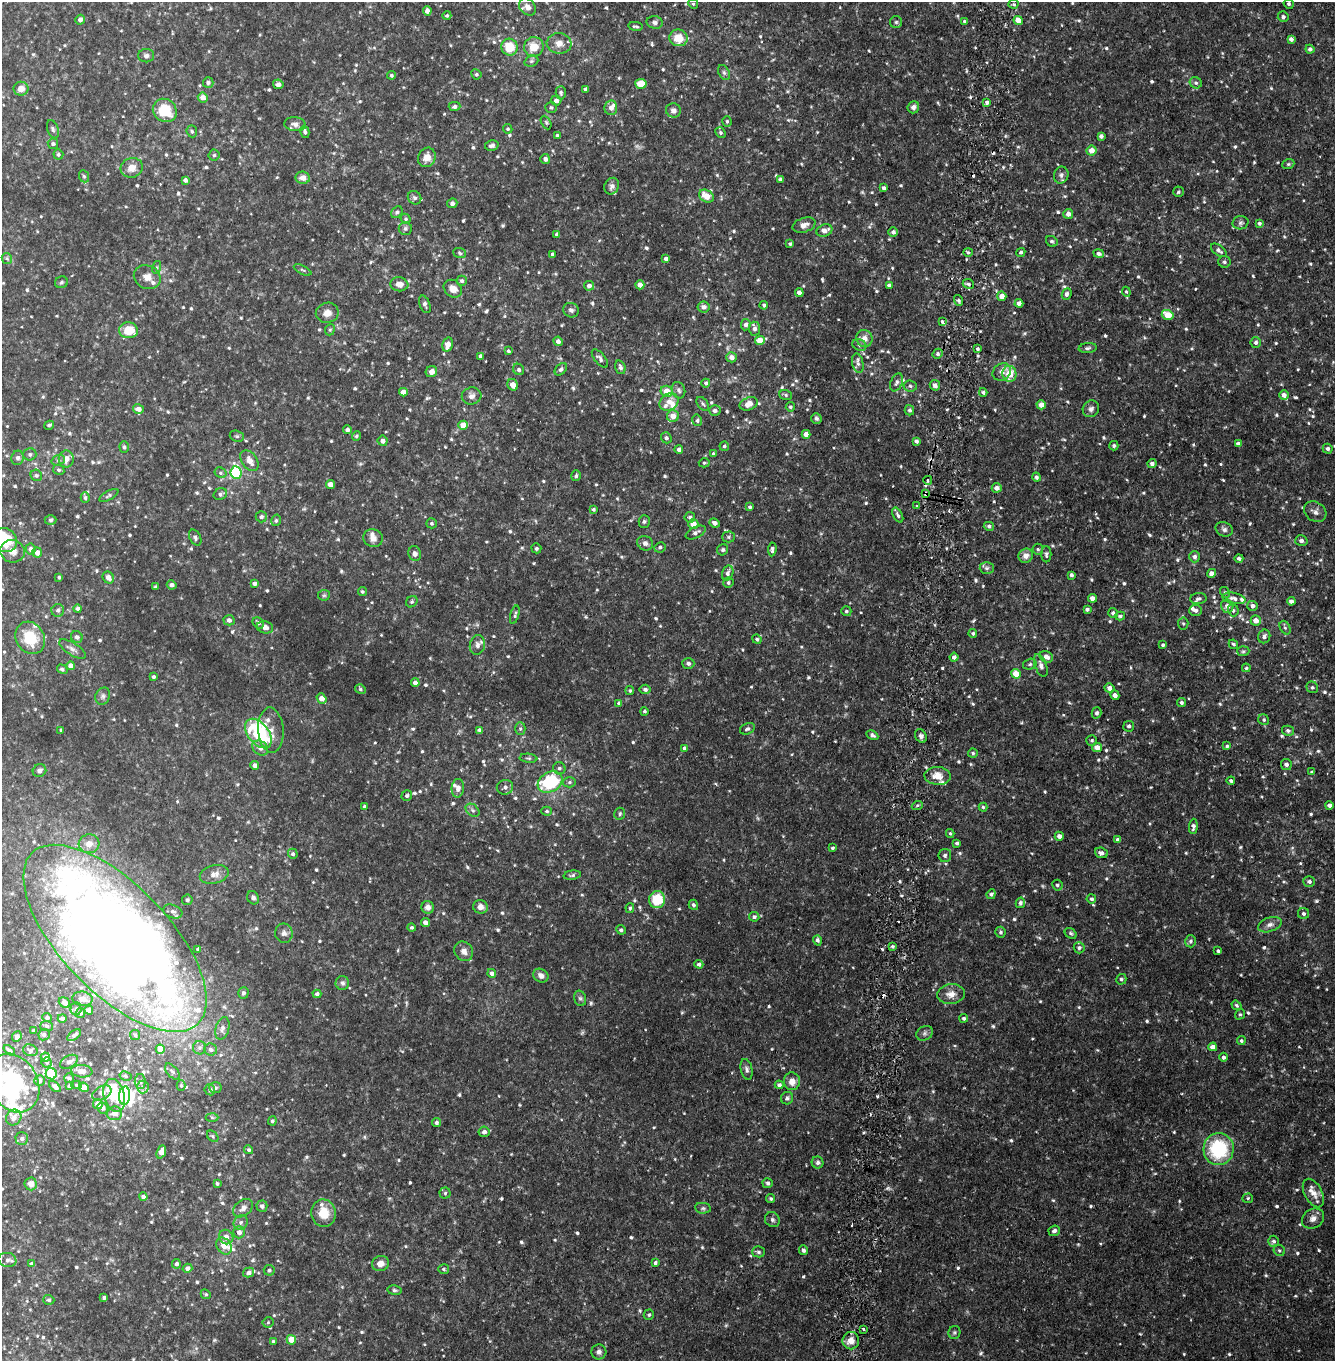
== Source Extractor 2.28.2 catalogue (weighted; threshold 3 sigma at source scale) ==
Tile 6 of 4 x 4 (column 2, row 2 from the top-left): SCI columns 1572-2904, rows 2829-4187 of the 5693 x 5657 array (HDU 1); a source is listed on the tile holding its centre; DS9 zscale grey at full resolution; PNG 1337 x 1363 px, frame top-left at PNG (2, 2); each listed source drawn as its Kron ellipse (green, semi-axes under 4 px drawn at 4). Shown black and unused: <1% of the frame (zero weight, under 2 of 4 exposures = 1% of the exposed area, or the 3 px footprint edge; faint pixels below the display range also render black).
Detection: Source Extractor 2.28.2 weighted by HDU 2 'WHT'; one run over the whole footprint, this tile lists its part. Background 0.051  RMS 0.011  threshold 0.0512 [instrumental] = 3 sigma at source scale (4.5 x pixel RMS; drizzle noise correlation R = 1.50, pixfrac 1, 0.05/0.05 arcsec/px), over >= 5 px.
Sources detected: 941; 4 too faint to see at this stretch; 6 inside a brighter object's white glare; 7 cosmic-ray / hot-pixel residue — neither listed nor drawn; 35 inside a brighter listed object's ellipse — not listed separately; of the other 889, all 500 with FLUX_AUTO >= 1.46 (the completeness limit of this list) listed and drawn (389 fainter detections not listed), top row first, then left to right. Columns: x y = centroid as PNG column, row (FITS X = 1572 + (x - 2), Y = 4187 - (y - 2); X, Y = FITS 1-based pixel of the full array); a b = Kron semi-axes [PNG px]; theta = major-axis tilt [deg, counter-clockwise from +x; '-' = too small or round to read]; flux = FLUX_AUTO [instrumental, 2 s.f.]
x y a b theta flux
693 4 5 4 - 1.5
1014 4 5 4 - 1.6
1289 4 5 4 - 2
527 7 9 7 -45 5.1
427 11 4 4 - 4.6
447 16 4 4 - 1.5
1283 17 5 5 - 2.3
80 20 5 4 - 3.9
1018 20 4 4 - 11
964 21 3 3 - 1.7
655 22 8 6 -13 2.8
896 22 6 6 - 1.9
635 26 7 3 -7 1.7
678 38 9 8 - 14
1291 39 4 4 - 3.6
559 43 12 10 -8 6.9
509 47 8 8 - 21
534 47 10 9 - 13
1310 49 4 4 - 2.9
146 56 8 6 1 2.7
531 61 7 5 21 1.9
724 73 8 5 -63 2
476 74 5 5 - 1.6
391 75 4 4 - 1.5
208 83 5 5 - 2.4
1196 83 6 5 - 2.3
278 84 5 4 - 3.1
641 84 5 5 - 18
21 89 7 7 - 7
586 89 4 3 - 2.6
561 93 7 5 89 1.9
203 97 5 5 - 6.7
556 100 5 5 - 3.6
987 102 4 4 - 2.4
455 106 6 4 1 2.9
551 107 6 5 - 1.8
913 107 6 6 - 3
611 108 7 6 - 5.2
165 110 12 11 - 29
673 110 7 7 - 3.8
727 121 5 4 - 1.5
546 122 7 4 -63 1.6
295 124 11 7 -6 4.2
53 129 9 5 -71 2.2
508 129 5 4 - 1.5
192 131 6 5 - 1.7
305 132 6 4 -77 2.5
720 133 6 5 - 2.1
557 136 4 3 - 2.1
1101 136 4 4 - 2.9
53 144 5 5 - 2
492 145 7 5 13 2.4
1092 150 5 5 - 8.9
58 154 5 4 - 1.9
214 155 5 5 - 1.7
427 157 10 8 65 8.9
545 159 5 5 - 3.7
1288 164 6 5 - 1.5
132 168 11 9 23 8.3
1061 175 8 7 - 3.5
84 176 6 5 - 1.7
303 178 7 6 - 6.2
780 179 4 4 - 3.4
185 180 4 4 - 3.3
612 186 8 7 - 4
884 188 4 3 - 2.7
1179 192 5 5 - 2
706 196 8 6 -29 13
414 198 7 6 - 2.5
452 203 5 5 - 2.1
397 212 6 5 - 1.8
1068 214 5 5 - 4.2
406 219 5 4 - 1.8
1241 223 8 6 13 2.4
1259 223 4 4 - 2
804 225 12 7 18 5.7
405 228 6 6 - 2.2
824 230 8 6 20 6.1
893 232 5 4 - 3
557 234 3 3 - 2.5
1052 241 6 5 - 2
790 244 3 3 - 1.6
1219 250 9 5 -38 3.6
968 252 5 4 - 1.5
1021 252 5 4 - 1.9
460 253 6 5 - 1.7
1098 253 5 4 - 3.3
552 254 4 3 - 2.3
7 258 5 5 - 1.5
666 259 4 4 - 4.7
1224 262 6 6 - 2.2
157 267 6 4 71 1.5
303 270 9 4 -26 1.7
147 277 14 11 -23 7.8
462 281 5 5 - 2.2
61 282 6 6 - 1.7
399 284 9 7 -6 6.4
968 284 6 4 -22 2.5
640 285 4 4 - 5.7
889 285 4 3 - 2.3
589 286 5 5 - 3.7
453 289 10 8 -40 7.9
1126 292 5 4 - 1.5
799 293 4 4 - 5.8
1067 294 6 4 66 3.2
1002 296 5 4 - 7.6
958 300 5 4 - 1.8
1019 303 4 4 - 4.6
425 304 9 5 -70 2.4
764 305 4 4 - 2.3
704 307 6 5 - 4.4
571 310 8 7 - 3.1
327 313 11 10 - 7.2
1168 315 6 5 - 16
942 322 4 3 - 3.4
746 325 5 5 - 3.7
754 329 7 5 -84 3.4
128 330 9 8 - 19
330 330 6 4 67 1.5
864 338 8 8 - 7.3
558 341 5 4 - 3.6
760 341 5 4 - 14
1256 342 5 5 - 2.5
448 345 7 5 77 7.3
859 345 7 5 -24 2.3
1088 348 9 5 6 2.2
977 349 3 3 - 1.7
508 351 4 3 - 1.5
937 354 5 4 - 2.2
480 356 4 3 - 1.8
731 357 5 5 - 5.6
600 358 11 5 -50 3
858 363 10 5 -78 3.4
620 367 7 5 -74 2.8
519 369 6 5 - 2.1
561 369 7 5 45 2.4
431 372 6 5 - 4.5
1002 372 10 8 37 5.5
1009 374 8 7 - 18
896 382 9 5 68 2.6
706 383 4 4 - 2
513 385 6 5 - 7.6
935 385 5 5 - 3.9
910 386 6 5 - 2
679 390 8 6 -69 2.8
667 391 6 5 - 14
403 392 4 4 - 6.4
983 392 4 3 - 1.8
786 395 6 5 - 1.7
1284 395 5 4 - 5.5
472 396 10 8 13 4.5
669 402 10 8 36 8.1
703 404 8 5 -52 2
749 404 9 6 22 10
1041 405 4 4 - 7.9
790 407 4 4 - 1.7
138 409 5 4 - 4.5
1091 409 9 8 - 3.6
909 410 5 4 - 2.4
715 411 6 5 - 3.3
673 416 6 6 - 10
816 418 5 5 - 2.1
697 420 6 4 -77 1.7
49 425 5 3 - 2
463 425 4 4 - 12
347 430 4 4 - 3
806 434 4 4 - 6.5
237 436 7 5 -20 1.8
356 436 5 4 - 1.6
666 438 5 5 - 2.5
383 441 5 5 - 4.5
916 441 4 4 - 3
1238 444 4 4 - 3.7
724 446 5 4 - 1.6
1114 446 5 4 - 1.8
124 447 6 4 -89 1.7
679 449 4 4 - 3.4
1328 449 5 5 - 2.5
30 454 6 6 - 2.1
714 454 4 4 - 1.9
18 458 7 6 - 2.8
66 459 8 7 - 7.2
58 460 7 5 19 1.9
249 461 12 7 -56 8.4
704 463 5 4 - 1.5
1152 464 4 4 - 3
59 470 6 5 - 1.9
221 473 6 5 - 1.9
236 473 6 5 - 87
36 475 6 5 - 2.2
576 476 5 5 - 2
1036 477 5 4 - 2.1
928 480 4 3 - 1.5
330 484 4 4 - 7.6
997 488 5 4 - 5
925 493 4 3 - 8.1
220 494 7 5 28 2.8
109 495 10 4 30 1.9
85 498 5 4 - 1.9
916 506 3 3 - 2.4
750 507 4 3 - 1.7
593 509 4 3 - 1.7
1315 512 12 9 -35 5.1
898 515 8 4 -62 2.6
261 517 5 5 - 2.6
690 517 5 5 - 2.7
51 520 6 4 0 1.6
276 520 6 4 75 1.6
644 521 6 5 - 1.9
431 523 5 5 - 1.8
715 523 5 4 - 3.9
693 524 5 5 - 10
989 526 5 4 - 2.6
1224 529 9 7 -26 3.2
696 532 11 5 27 3.6
195 537 8 5 -61 2.2
728 537 6 5 - 1.8
373 538 10 9 - 5.6
5 540 13 11 -33 22
1301 541 6 5 - 2.7
645 543 8 7 - 3.9
660 547 6 5 - 2.3
536 548 5 4 - 1.7
31 549 5 5 - 4
772 549 7 4 83 2.5
1038 549 5 5 - 1.8
723 550 6 5 - 2.2
12 551 12 11 - 7.7
37 552 5 5 - 5.4
415 554 7 6 - 3.5
1046 554 8 5 90 2.3
1026 556 7 7 - 6
1195 557 5 5 - 3
1239 558 4 4 - 2.3
987 568 7 6 - 2.4
728 573 8 5 74 3.4
1212 573 4 4 - 4.3
1072 575 4 3 - 2.3
59 577 3 3 - 1.5
108 578 6 5 - 6
254 583 4 4 - 3.5
728 583 5 5 - 2
172 585 5 4 - 2.8
155 587 4 3 - 1.6
362 591 4 4 - 1.8
1225 593 6 4 -58 1.7
324 595 6 5 - 1.6
1092 598 4 4 - 5
1234 598 12 5 -11 4.2
1198 599 8 5 4 2.4
1291 601 4 4 - 3.5
412 602 6 5 - 1.7
1227 606 6 6 - 4.7
1253 606 5 5 - 4.1
78 609 4 4 - 2.3
1087 609 4 3 - 2.1
58 610 6 6 - 2.7
1196 610 6 5 - 3.1
1233 610 6 5 - 1.9
846 611 5 5 - 1.8
1113 613 5 5 - 2.9
515 615 9 4 74 1.9
1120 616 5 4 - 1.6
229 620 5 5 - 4
1256 620 5 5 - 7.5
258 623 6 5 - 2.8
1183 623 6 5 - 1.6
265 627 8 6 -13 4.7
1285 628 7 5 -62 1.8
973 633 4 4 - 1.7
1264 636 7 6 - 4
77 637 6 5 - 3.6
30 638 17 14 -59 28
757 639 5 4 - 1.7
1233 644 5 4 - 1.7
477 645 10 7 78 4.3
1163 645 4 4 - 1.8
72 649 15 6 -31 4.1
1243 651 6 5 - 1.7
954 657 4 4 - 2.9
1046 657 7 5 -28 4.9
688 663 6 5 - 2.7
1030 664 7 5 17 2.1
1041 665 12 6 -70 4.1
71 666 4 4 - 6.5
1246 668 4 4 - 1.7
62 669 5 4 - 2
1016 674 5 4 - 14
153 677 3 3 - 2.2
415 683 4 4 - 5.2
1312 687 6 5 - 2
1109 688 5 4 - 5.4
360 689 5 4 - 1.7
645 689 5 4 - 2.1
630 690 4 4 - 1.5
1115 695 5 4 - 4
103 696 9 7 66 2.9
322 699 6 4 -54 8.1
619 703 4 4 - 1.8
1181 703 5 4 - 2
644 711 4 4 - 1.6
1097 713 5 5 - 2.3
1264 720 6 5 - 2
1129 726 5 5 - 2.2
520 729 6 5 - 1.9
747 729 8 5 24 2.5
61 730 3 3 - 1.5
271 730 22 13 -86 11
480 730 4 3 - 2.9
1288 731 6 5 - 2
258 733 17 10 -51 85
872 735 6 4 -28 2.3
921 736 7 5 -61 2.9
1092 740 5 5 - 1.7
1227 746 4 4 - 1.6
1097 747 5 4 - 8.9
260 748 9 6 -37 4.9
685 748 4 4 - 3.5
973 753 5 4 - 1.6
528 758 9 4 -6 1.7
1286 764 5 5 - 3.8
255 765 4 4 - 5.2
559 768 6 6 - 2.4
39 771 7 6 - 2.9
1312 772 3 3 - 2.1
938 776 13 9 -3 12
1231 781 4 4 - 2.1
550 782 13 9 30 65
569 782 6 5 - 1.8
505 787 8 7 - 4.1
458 788 9 6 86 5.3
407 796 5 5 - 2.2
1329 805 4 4 - 3.7
364 806 3 3 - 2
917 806 6 4 20 1.7
983 807 4 4 - 1.5
473 810 8 5 -41 2.8
547 811 5 4 - 1.7
620 814 6 5 - 2
1193 826 8 4 85 3.5
950 833 4 3 - 1.5
1059 836 4 4 - 3.8
1118 840 4 4 - 4.9
957 843 4 3 - 2.1
89 844 10 9 - 9
832 848 3 3 - 1.5
1101 853 6 5 - 3.3
293 854 5 5 - 2.3
945 855 6 6 - 2.2
214 874 15 9 14 6.6
572 875 9 4 7 2.1
1309 882 6 5 - 2.8
1057 885 5 5 - 2.2
991 894 5 4 - 2.5
253 898 7 5 -62 2.5
1091 899 5 4 - 2.1
187 900 5 5 - 2.1
657 900 8 8 - 31
1020 903 5 4 - 2.8
693 905 5 4 - 2.3
428 907 6 6 - 5.2
480 907 7 6 - 5
630 908 5 4 - 1.7
173 912 10 6 -21 3.3
1303 913 5 5 - 2.3
754 917 5 4 - 2.2
425 923 5 4 - 4.8
1270 925 12 7 19 4.5
411 928 4 4 - 1.9
621 930 5 4 - 2.4
1000 932 5 5 - 1.8
284 933 9 8 - 3.8
1071 933 6 4 -39 1.7
115 938 119 54 -46 1900
817 940 5 4 - 2.7
1191 941 6 5 - 2.3
892 946 3 3 - 1.6
1079 948 5 5 - 2.3
198 949 3 3 - 1.6
464 951 10 9 - 5.7
1218 951 3 3 - 1.9
699 964 4 4 - 2.7
492 973 4 4 - 3.4
541 976 8 6 -32 4.6
1121 979 5 5 - 1.7
342 983 7 6 - 2.9
243 993 6 5 - 2.7
317 994 4 4 - 2.9
951 994 14 10 7 8.4
580 998 8 6 -73 2.2
82 999 10 7 -8 4.8
64 1003 6 5 - 5.4
1236 1005 5 4 - 1.6
76 1009 6 5 - 1.9
89 1010 4 4 - 3.3
80 1013 5 4 - 1.9
1240 1014 5 4 - 1.5
47 1018 5 4 - 2.7
62 1018 4 4 - 2.5
964 1018 4 4 - 1.8
46 1026 6 5 - 2
222 1028 11 6 75 4.3
34 1031 3 3 - 1.5
925 1033 9 7 33 3
44 1035 6 5 - 2.2
74 1035 8 4 36 2.5
135 1035 5 5 - 1.5
17 1037 5 4 - 2.5
1241 1041 4 4 - 1.8
1213 1047 4 4 - 5.6
200 1048 6 6 - 2.4
160 1049 4 4 - 13
9 1050 6 3 -40 2.6
30 1050 7 5 -19 3
211 1050 6 6 - 3.1
45 1057 4 4 - 4.3
1223 1057 4 4 - 2.6
46 1062 5 5 - 1.7
69 1062 10 6 30 3
747 1069 10 6 -78 2.9
82 1071 10 6 -6 6.7
173 1072 10 5 -48 2.4
51 1074 6 5 - 62
126 1076 6 4 -28 1.6
69 1078 5 5 - 2
39 1081 5 5 - 2.2
792 1081 9 8 - 7.5
140 1082 7 5 -90 2.3
13 1083 31 24 -60 83
76 1085 5 3 - 1.6
181 1085 5 4 - 1.6
779 1085 4 4 - 3
55 1086 7 4 -43 2.8
69 1086 4 3 - 1.5
84 1087 5 4 - 7.4
143 1087 6 6 - 2.9
215 1088 6 5 - 2.4
210 1090 5 5 - 2.5
102 1093 10 6 27 6.9
114 1095 16 10 -76 51
125 1096 9 5 84 38
787 1098 6 6 - 2.2
98 1104 5 5 - 9.7
103 1108 5 5 - 4
114 1113 7 7 - 6.1
14 1117 8 7 - 4.7
212 1117 6 4 -2 1.5
272 1121 4 4 - 1.8
436 1123 4 4 - 2.2
484 1132 5 5 - 3.3
213 1136 6 4 -43 1.6
22 1139 6 6 - 2.4
1219 1149 16 15 - 70
249 1150 4 4 - 1.9
161 1152 7 4 68 8.5
818 1162 6 6 - 2.9
768 1183 5 5 - 2
31 1184 6 6 - 6.6
217 1184 4 3 - 1.5
445 1193 5 5 - 1.7
1313 1193 15 8 -61 9
143 1197 4 4 - 3.7
1248 1198 5 4 - 1.5
771 1199 4 3 - 1.9
262 1206 5 5 - 3.6
243 1208 11 7 39 4.8
703 1208 8 5 -8 2
324 1213 14 12 -78 19
1313 1219 12 9 30 5.1
772 1220 8 7 - 2.6
241 1222 7 6 - 2.9
1054 1231 6 5 - 2.7
239 1232 6 6 - 3.3
226 1237 7 7 - 5.1
1273 1241 5 5 - 2.4
224 1246 9 7 -53 8.4
803 1250 5 4 - 2.4
1279 1250 6 5 - 1.8
758 1252 6 5 - 2.1
7 1260 9 7 -9 3.9
655 1263 4 4 - 2.3
32 1264 4 4 - 4.2
176 1264 5 4 - 2.7
380 1264 8 7 - 6.6
187 1268 5 4 - 4.1
444 1269 5 5 - 1.7
269 1270 5 5 - 1.6
249 1273 5 5 - 3.8
394 1290 7 4 -7 1.7
206 1294 5 4 - 1.5
104 1298 4 3 - 2.1
49 1300 5 5 - 1.7
649 1315 5 5 - 1.7
268 1322 5 5 - 1.5
864 1329 3 2 - 2.1
954 1332 6 6 - 1.7
291 1340 5 4 - 17
273 1341 4 4 - 1.7
851 1341 8 8 - 8.3
599 1352 7 7 - 3.1
Overlapping masked pixels (flux is a lower limit): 1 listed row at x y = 925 493
Isophote crosses this tile's border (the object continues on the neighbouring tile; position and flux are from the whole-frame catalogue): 4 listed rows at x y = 693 4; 5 540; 115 938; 13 1083